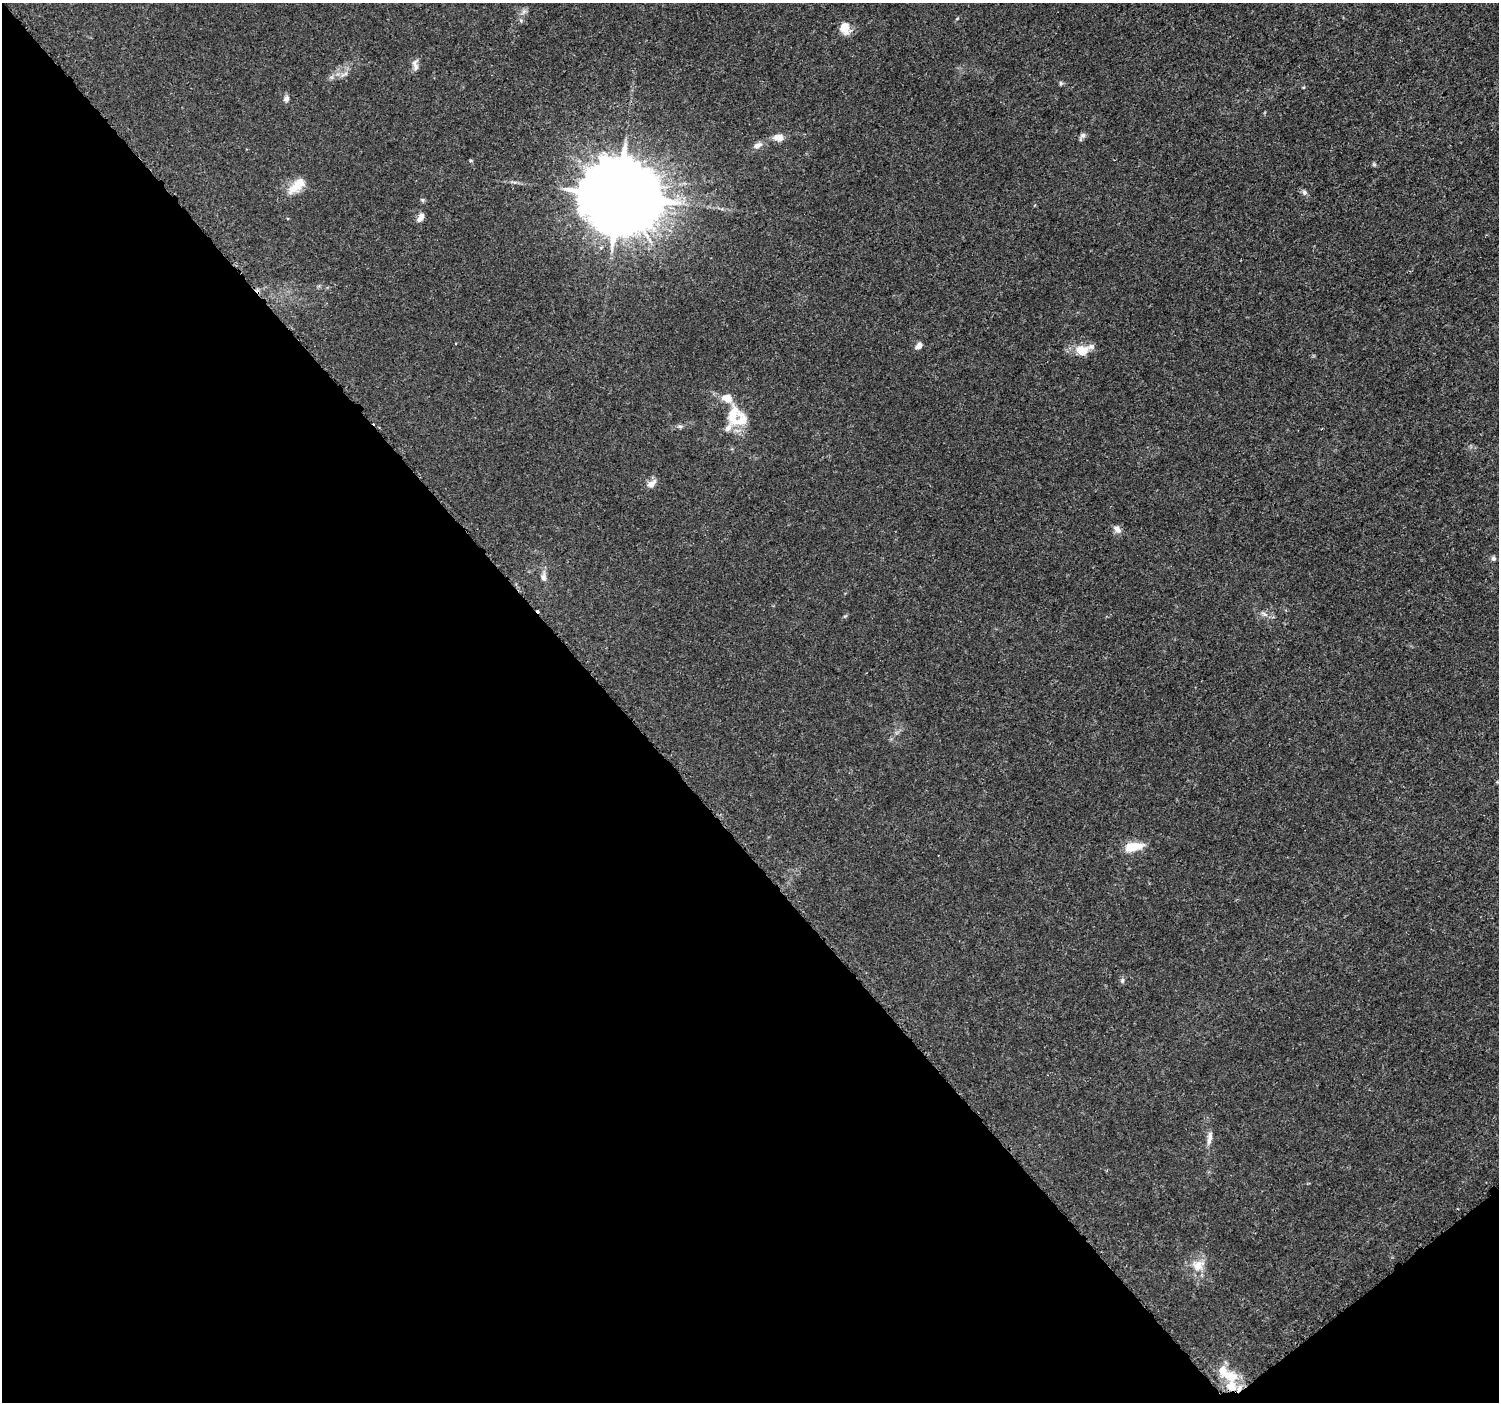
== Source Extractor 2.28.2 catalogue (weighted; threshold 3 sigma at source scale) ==
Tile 14 of 4 x 4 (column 2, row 4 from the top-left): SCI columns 1520-3016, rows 166-1565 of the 6037 x 5992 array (HDU 1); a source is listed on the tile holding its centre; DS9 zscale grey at full resolution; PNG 1501 x 1404 px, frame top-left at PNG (2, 3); no overlay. Shown black and unused: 42% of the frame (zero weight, under 3 of 5 exposures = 2% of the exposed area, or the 3 px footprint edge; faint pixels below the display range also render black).
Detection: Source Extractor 2.28.2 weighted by HDU 2 'WHT'; one run over the whole footprint, this tile lists its part. Background 0.00147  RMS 7.1e-04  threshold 0.00317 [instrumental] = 3 sigma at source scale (4.5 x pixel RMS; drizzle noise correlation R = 1.50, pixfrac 1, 0.0396/0.0396 arcsec/px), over >= 5 px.
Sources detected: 33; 1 cosmic-ray / hot-pixel residue — not listed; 5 inside a brighter listed object's ellipse — not listed separately; the other 27 listed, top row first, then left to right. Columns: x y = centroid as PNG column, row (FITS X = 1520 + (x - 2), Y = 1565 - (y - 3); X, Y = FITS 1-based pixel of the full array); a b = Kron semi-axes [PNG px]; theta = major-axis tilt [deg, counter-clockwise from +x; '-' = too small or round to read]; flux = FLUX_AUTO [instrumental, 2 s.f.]
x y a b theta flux
844 28 14 11 -75 0.87
415 65 18 7 -81 0.35
1061 83 6 5 - 0.1
287 99 9 6 77 0.22
1083 135 9 6 43 0.19
778 137 11 7 -3 0.61
757 146 13 7 23 0.39
1374 164 6 5 - 0.1
296 186 25 11 41 1.3
1304 192 8 6 -49 0.19
619 196 22 20 -4 940
421 217 12 6 57 0.39
919 346 8 6 42 0.37
1083 351 14 11 -7 1.1
733 416 32 19 80 2
680 426 7 4 -18 0.13
652 484 13 8 42 0.45
1117 529 12 7 -48 0.32
1493 559 6 6 - 0.17
544 578 9 7 -68 0.28
1264 614 10 4 -32 0.21
1133 847 23 10 12 1.2
1122 980 7 5 70 0.14
1209 1138 20 6 80 0.41
1198 1265 17 16 - 1.1
1222 1371 16 11 -72 0.89
1231 1386 19 14 88 1.4
Overlapping masked pixels (flux is a lower limit): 1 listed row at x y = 1231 1386